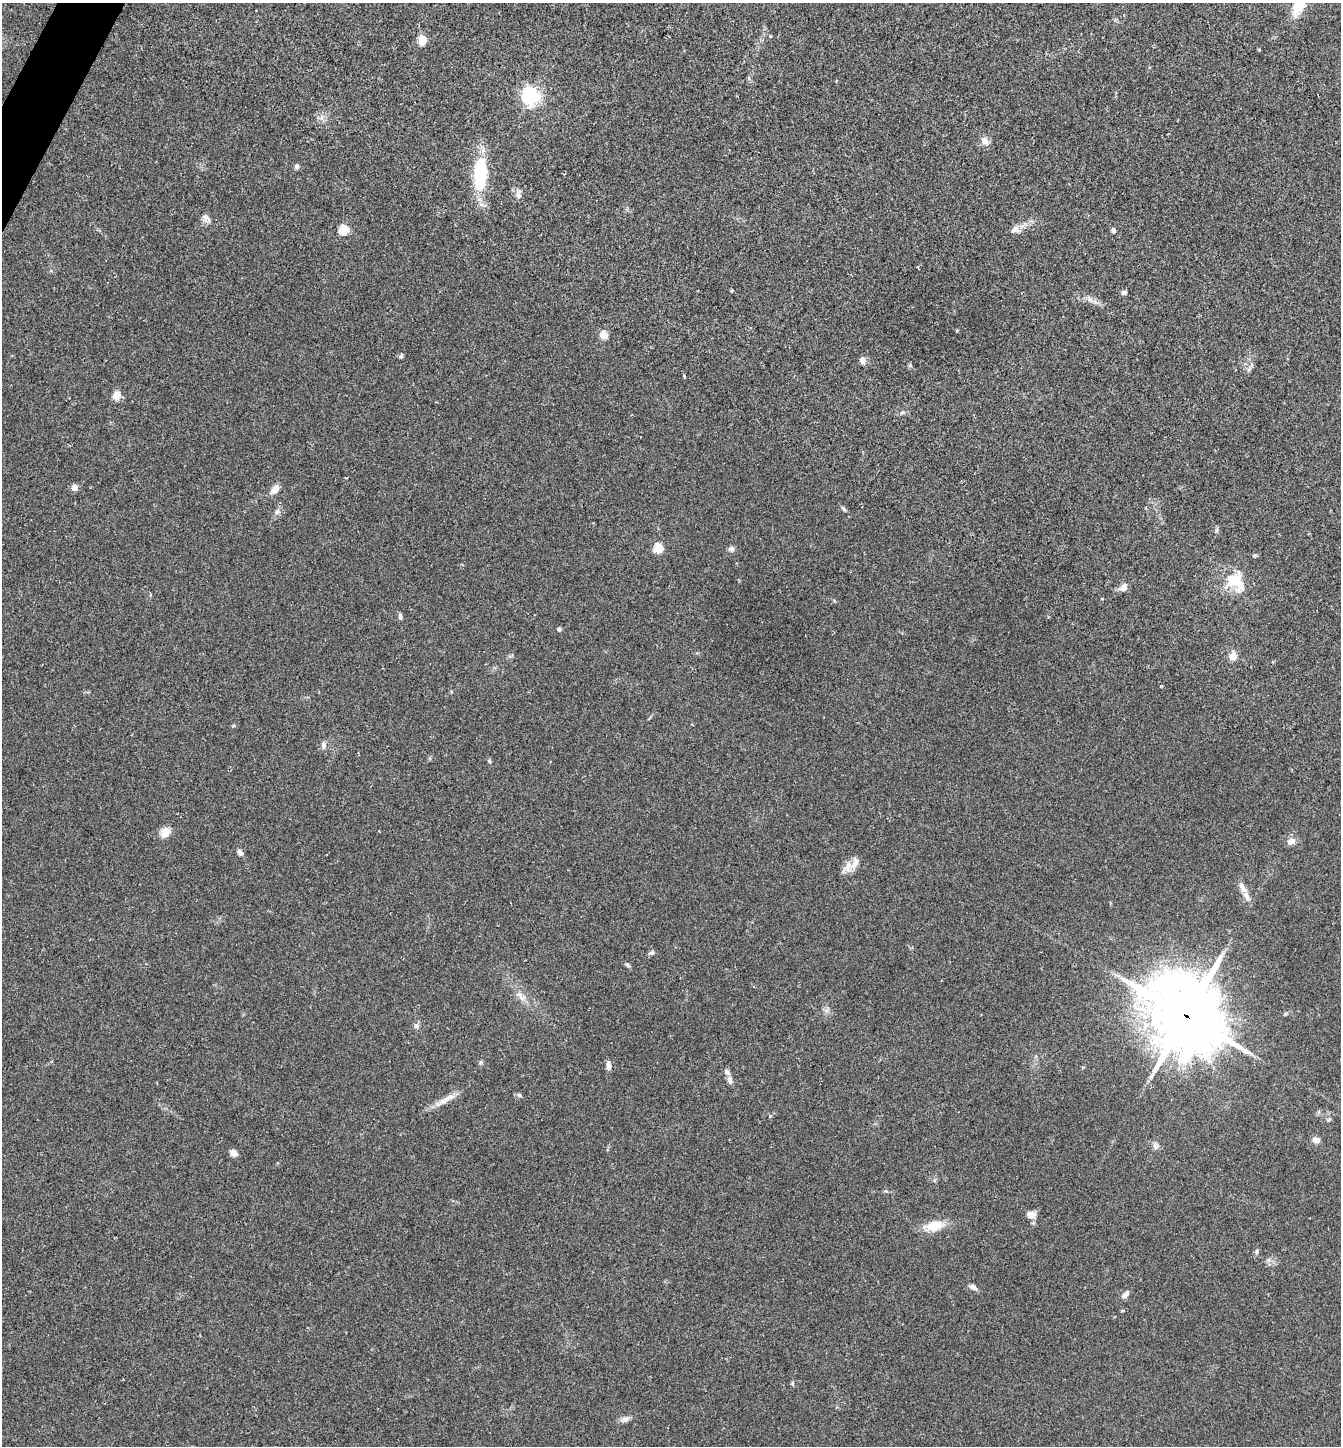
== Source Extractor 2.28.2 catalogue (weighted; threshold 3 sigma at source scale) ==
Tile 11 of 4 x 4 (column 3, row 3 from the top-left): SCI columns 2826-4164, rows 1447-2890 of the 5788 x 5779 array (HDU 1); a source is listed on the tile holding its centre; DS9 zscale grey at full resolution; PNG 1343 x 1448 px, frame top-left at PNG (2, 3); no overlay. Shown black and unused: <1% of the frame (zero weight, under 2 of 3 exposures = <1% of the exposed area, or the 3 px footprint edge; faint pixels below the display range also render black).
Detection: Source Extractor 2.28.2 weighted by HDU 2 'WHT'; one run over the whole footprint, this tile lists its part. Background 0.057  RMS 0.0088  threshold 0.0396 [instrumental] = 3 sigma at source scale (4.5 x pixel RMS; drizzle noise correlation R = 1.50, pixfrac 1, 0.05/0.05 arcsec/px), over >= 5 px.
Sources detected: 68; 4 inside a brighter listed object's ellipse — not listed separately; the other 64 listed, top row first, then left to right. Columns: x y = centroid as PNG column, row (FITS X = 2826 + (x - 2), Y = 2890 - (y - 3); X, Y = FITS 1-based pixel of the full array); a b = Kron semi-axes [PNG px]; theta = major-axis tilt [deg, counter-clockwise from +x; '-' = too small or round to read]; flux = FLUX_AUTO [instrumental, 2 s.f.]
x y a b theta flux
1299 4 23 10 67 30
770 36 4 4 - 0.85
422 40 5 5 - 35
531 96 6 6 - 360
984 141 8 6 -53 6.8
297 166 6 5 - 2.4
480 174 41 15 87 51
518 195 13 6 -81 3.8
206 217 11 6 -37 3.5
344 229 5 5 - 46
1015 229 14 9 40 5.1
1113 230 6 5 - 2.2
732 290 4 3 - 1
1124 292 7 5 0 2
1090 299 11 5 -48 3.3
604 335 5 5 - 23
401 356 7 4 60 1.4
862 360 9 7 -74 3.7
1249 369 9 4 59 2.1
117 395 10 8 59 7.4
902 413 7 4 20 1.5
74 487 5 4 - 11
275 489 10 7 56 7.6
844 509 9 4 -45 1.7
277 512 8 7 - 3
1217 530 7 4 89 1.4
658 548 5 5 - 39
731 549 7 6 - 3.1
1254 555 6 4 19 1.1
1233 580 22 18 47 23
1123 587 10 7 51 5.5
400 616 7 5 -82 2.1
559 629 4 4 - 1.9
1233 656 10 8 68 6.6
1161 686 3 3 - 1.4
323 745 9 6 -86 2.7
489 761 5 5 - 1.2
165 832 12 11 - 8.2
1291 841 10 8 20 5.3
240 852 7 5 -43 3.6
848 865 19 9 43 7.4
1242 887 19 7 -54 5.7
651 953 8 6 20 2.1
627 965 8 5 -44 1.6
520 995 7 6 - 3.2
1186 1016 30 26 -50 5200
416 1026 7 7 - 2.5
481 1062 6 5 - 1.4
608 1066 10 5 -86 3.9
730 1080 11 6 -78 3.7
519 1095 6 5 - 1.6
446 1099 22 7 34 8.6
1329 1120 9 3 21 1.1
1316 1140 8 6 -17 5.2
1156 1146 9 7 88 3.5
233 1153 7 6 - 5.5
1031 1215 10 8 -1 6
934 1226 22 12 12 17
1256 1252 7 4 84 1.6
973 1287 10 6 -27 3.2
1125 1295 12 6 45 3.1
1122 1311 5 3 - 0.79
792 1383 6 4 -73 1.1
625 1419 9 8 - 3.7
Overlapping masked pixels (flux is a lower limit): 1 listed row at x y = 1186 1016
Isophote crosses this tile's border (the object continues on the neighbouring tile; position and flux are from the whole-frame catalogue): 1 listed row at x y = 1299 4